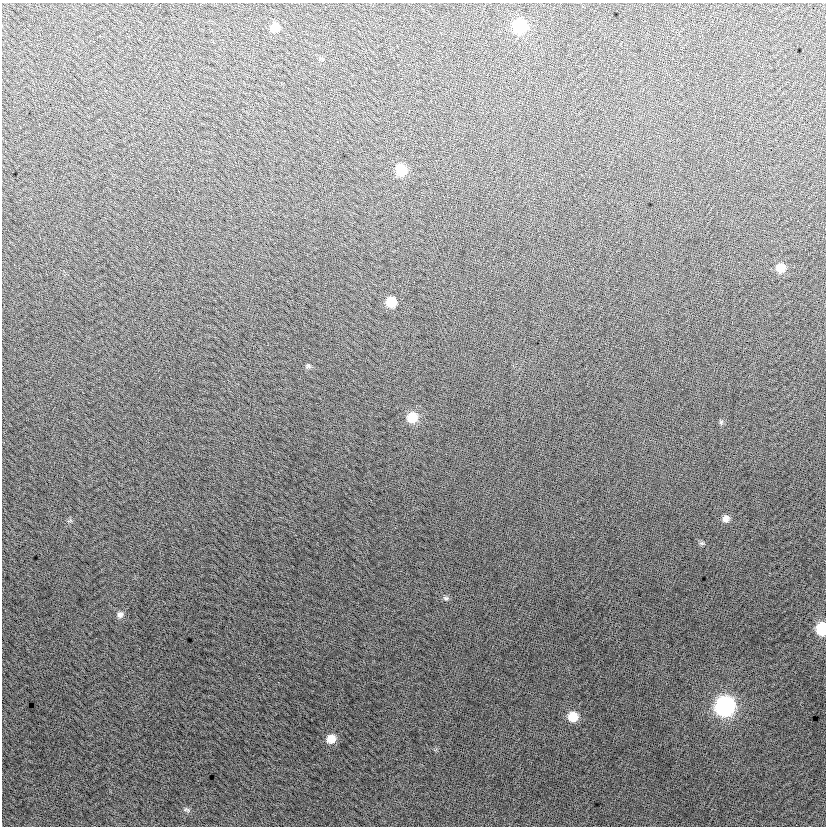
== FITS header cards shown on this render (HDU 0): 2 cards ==
NAXIS1  =                  824
NAXIS2  =                  824

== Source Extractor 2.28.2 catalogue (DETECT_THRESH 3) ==
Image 824 x 824 px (HDU 0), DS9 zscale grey, 1 PNG px = 1 image px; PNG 828 x 828 px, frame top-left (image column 1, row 824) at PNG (2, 3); no overlay
Background 3.66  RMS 13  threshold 39.9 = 3 sigma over >= 5 px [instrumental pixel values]
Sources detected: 17; all 17 listed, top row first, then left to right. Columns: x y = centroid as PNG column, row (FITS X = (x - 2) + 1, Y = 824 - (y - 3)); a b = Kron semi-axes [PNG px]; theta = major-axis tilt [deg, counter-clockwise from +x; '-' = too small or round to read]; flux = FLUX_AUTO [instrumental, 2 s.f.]
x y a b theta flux
519 26 10 9 - 57000
275 27 8 8 - 11000
401 170 10 9 - 25000
781 268 9 9 - 12000
391 302 9 9 - 19000
308 366 7 5 -15 1800
412 417 11 10 - 18000
721 422 7 5 87 1700
726 519 9 8 - 5000
702 543 7 5 -18 1900
446 598 8 6 -16 2300
120 615 10 9 - 4100
822 629 9 7 -89 44000
725 706 10 10 - 260000
573 717 9 9 - 18000
331 739 9 9 - 12000
187 810 10 6 -27 2300
At the frame edge (FLAGS 8, measured only in part): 1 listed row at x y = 822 629